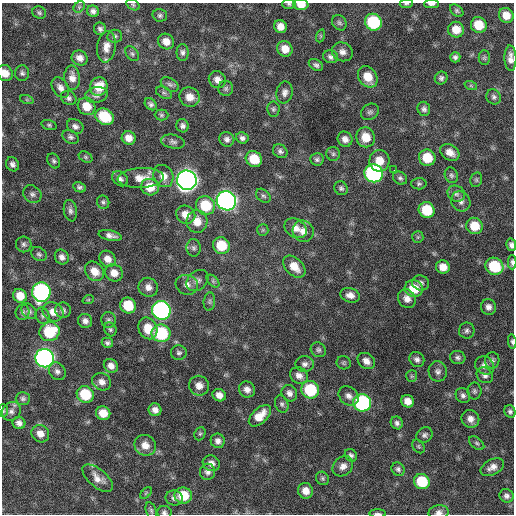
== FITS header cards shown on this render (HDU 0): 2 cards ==
NAXIS1  =                  512 / Axis length
NAXIS2  =                  512 / Axis length

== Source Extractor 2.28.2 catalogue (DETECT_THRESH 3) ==
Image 512 x 512 px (HDU 0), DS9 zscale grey, 1 PNG px = 1 image px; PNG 516 x 516 px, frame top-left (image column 1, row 512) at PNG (2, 3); each listed source drawn as its Kron ellipse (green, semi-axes under 4 px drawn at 4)
Background 690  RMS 21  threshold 63.4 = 3 sigma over >= 5 px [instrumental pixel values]
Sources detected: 212; all 212 listed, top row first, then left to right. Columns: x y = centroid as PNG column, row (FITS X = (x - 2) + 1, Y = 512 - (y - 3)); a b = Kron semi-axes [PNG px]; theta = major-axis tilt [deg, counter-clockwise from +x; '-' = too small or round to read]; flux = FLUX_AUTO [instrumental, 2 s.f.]
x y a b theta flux
289 4 7 5 -1 2.5e+03
406 4 6 3 6 2.0e+03
431 4 7 3 0 4.1e+03
133 5 7 5 -30 2.2e+03
301 5 8 5 -2 1.4e+04
79 7 6 5 - 2.6e+03
93 11 6 5 - 4.9e+03
457 11 7 5 -40 2.7e+03
39 13 7 6 - 3.0e+03
160 15 7 6 - 3.3e+03
506 15 8 7 - 1.6e+04
373 22 9 8 - 9.5e+04
339 23 8 6 -53 3.5e+03
479 25 8 7 - 3.0e+04
280 27 6 6 - 1.1e+04
100 29 6 6 - 3.8e+03
456 30 8 7 - 1.8e+04
115 36 7 6 - 3.5e+03
320 36 7 4 72 2.0e+03
166 41 8 7 - 1.1e+04
106 47 15 9 82 1.3e+04
285 49 8 7 - 1.5e+04
183 52 8 6 -89 4.5e+03
342 52 11 9 -25 8.5e+03
132 54 8 5 -50 3.1e+03
331 57 7 6 - 4.6e+03
455 57 5 5 - 3.9e+03
80 58 8 7 - 9.3e+03
484 58 7 5 90 2.7e+03
510 58 13 6 -87 8.6e+03
316 65 8 5 -31 4.1e+03
5 73 8 7 - 1.5e+04
22 73 8 7 - 4.0e+03
368 77 11 9 -55 2.5e+04
72 78 12 7 -84 1.1e+04
441 78 6 6 - 3.9e+03
217 80 9 8 - 8.9e+03
170 84 10 6 -29 4.4e+03
471 86 6 4 -19 2.1e+03
99 87 9 8 - 2.7e+04
60 88 11 7 -56 8.1e+03
226 88 7 7 - 3.6e+03
285 92 11 8 80 6.8e+03
164 93 8 5 -29 3.3e+03
96 95 11 8 11 6.1e+03
190 97 10 9 - 1.4e+04
494 97 8 7 - 4.1e+03
69 98 8 6 -34 4.4e+03
27 100 7 4 -19 2.3e+03
151 104 7 5 -47 3.8e+03
87 106 9 8 - 2.1e+04
273 109 7 6 - 3.1e+03
424 109 7 6 - 4.4e+03
370 112 9 7 35 4.1e+03
161 115 7 5 -1 2.7e+03
105 117 10 7 -35 5.2e+04
49 125 8 5 -15 2.6e+03
75 126 9 6 -31 5.4e+03
183 126 7 6 - 4.8e+03
71 137 8 6 -30 4.0e+03
366 137 10 9 - 2.2e+04
129 138 7 6 - 1.1e+04
242 138 6 5 - 4.8e+03
227 139 7 7 - 5.2e+03
345 139 8 7 - 7.5e+03
173 142 12 7 -12 5.0e+03
280 151 8 6 -39 4.3e+03
450 152 10 7 -33 1.2e+04
333 154 7 7 - 3.2e+03
85 157 7 5 -27 2.5e+03
427 158 8 8 - 3.3e+04
254 159 8 7 - 3.2e+04
317 159 6 6 - 3.6e+03
54 161 8 6 -58 3.5e+03
379 161 11 10 - 2.1e+04
12 164 7 6 - 5.3e+03
394 170 2 2 - 2.3e+03
374 173 9 9 - 3.2e+05
451 175 8 6 -63 3.8e+03
163 176 11 9 -62 1.2e+04
141 178 23 10 3 2.0e+04
400 178 7 6 - 3.5e+03
120 179 9 6 -37 5.5e+03
187 180 10 9 - 1.2e+06
476 180 7 5 77 2.7e+03
419 184 7 6 - 3.0e+03
79 187 7 5 -27 3.3e+03
150 187 9 8 - 2.3e+04
341 188 7 6 - 3.4e+03
32 194 10 8 -39 5.9e+03
456 194 9 7 -29 5.9e+03
263 196 8 6 -42 3.3e+03
226 201 10 9 - 6.7e+05
461 201 10 9 - 7.8e+03
103 202 7 6 - 3.1e+03
205 205 10 9 - 4.8e+04
427 210 8 7 - 4.4e+04
70 211 11 6 -81 5.3e+03
186 215 10 9 - 1.6e+04
197 222 11 10 - 1.8e+04
474 226 8 8 - 2.7e+04
296 228 12 9 -32 1.1e+04
263 230 6 5 - 2.1e+03
303 231 11 10 - 1.1e+04
110 236 11 5 -11 7.4e+03
418 237 6 5 - 2.2e+03
24 244 8 8 - 4.5e+03
511 245 6 5 - 4.8e+03
221 246 9 8 - 3.9e+04
194 248 8 7 - 4.2e+03
39 254 8 6 -37 3.6e+03
62 257 8 6 -59 6.3e+03
107 259 9 7 -46 1.1e+04
512 262 7 3 -89 3.8e+03
494 266 9 8 - 6.2e+04
294 267 13 8 -44 1.9e+04
443 267 7 6 - 1.3e+04
94 271 11 8 -46 1.6e+04
114 273 9 8 - 1.3e+04
197 280 12 9 41 7.0e+03
213 281 8 4 -46 2.7e+03
421 283 9 7 -16 5.4e+03
187 285 11 9 -19 9.0e+03
148 287 10 9 - 1.0e+04
414 289 9 8 - 3.0e+04
41 292 10 9 - 3.2e+05
350 295 10 7 -16 9.5e+03
20 296 7 6 - 1.9e+04
407 299 10 8 -48 9.8e+03
88 300 6 3 19 1.6e+03
209 302 9 5 84 3.2e+03
128 305 8 7 - 4.2e+04
488 307 8 7 - 6.8e+03
63 310 7 7 - 4.5e+03
161 310 9 9 - 4.3e+05
29 311 9 6 -48 4.2e+03
23 312 8 7 - 3.6e+03
53 312 11 9 -35 1.4e+04
42 316 8 6 -65 3.6e+03
109 320 8 7 - 4.1e+03
85 321 7 7 - 6.4e+03
148 328 11 9 -64 2.6e+04
110 329 7 6 - 3.0e+03
467 331 8 8 - 4.2e+03
50 332 10 9 - 5.8e+04
161 333 9 9 - 9.9e+04
512 342 7 3 -80 2.8e+03
107 343 6 5 - 3.4e+03
318 350 8 7 - 3.6e+03
179 353 8 7 - 4.0e+03
45 358 9 9 - 5.8e+05
458 358 8 6 -14 3.9e+03
417 359 8 7 - 5.0e+03
492 360 8 7 - 4.3e+03
366 361 9 7 -37 9.2e+03
344 363 7 6 - 2.8e+03
305 364 9 8 - 5.9e+03
485 365 10 8 -38 8.5e+03
111 366 7 6 - 8.6e+03
57 371 9 7 -52 5.7e+03
438 371 10 9 - 6.4e+03
485 375 9 7 -35 5.5e+03
299 376 9 8 - 8.4e+03
412 376 6 5 - 2.5e+03
102 382 10 8 -31 8.5e+03
199 386 10 10 - 1.2e+04
247 389 8 7 - 8.5e+03
310 390 9 8 - 7.2e+04
474 391 8 7 - 3.7e+03
289 393 8 7 - 7.0e+03
85 394 9 8 - 5.6e+04
219 395 7 6 - 9.4e+03
463 395 8 7 - 4.5e+03
349 396 11 8 -40 7.7e+03
23 398 7 6 - 3.6e+03
408 401 7 6 - 1.1e+04
362 403 9 8 - 2.1e+05
282 404 9 6 -70 4.0e+03
155 410 6 6 - 7.6e+03
3 411 6 4 -88 2.0e+03
11 411 10 8 45 6.5e+03
510 411 6 5 - 3.5e+03
103 413 7 6 - 1.9e+04
260 416 13 7 44 2.0e+04
470 419 9 8 - 9.4e+03
19 423 6 6 - 6.3e+03
397 423 6 6 - 4.5e+03
40 434 9 8 - 1.2e+04
200 434 7 5 67 2.6e+03
424 435 8 7 - 4.3e+03
218 441 7 7 - 6.5e+03
477 443 9 5 -37 3.0e+03
145 445 11 10 - 1.5e+04
419 446 7 5 -56 2.3e+03
351 455 7 5 -49 3.9e+03
211 463 9 7 -28 7.4e+03
343 466 11 9 44 8.7e+03
492 467 12 7 27 9.4e+03
398 469 7 6 - 3.8e+03
208 472 8 7 - 5.9e+03
98 478 18 9 -40 1.3e+04
322 478 7 6 - 3.0e+03
422 482 8 7 - 5.3e+04
306 491 8 7 - 1.2e+04
146 493 7 4 45 2.1e+03
183 495 9 8 - 3.6e+04
506 496 7 6 - 4.9e+03
174 498 8 7 - 5.4e+03
151 511 9 5 -73 3.1e+03
164 512 7 6 - 3.6e+03
439 512 10 7 4 6.4e+03
378 513 8 3 -3 2.8e+03
At the frame edge (FLAGS 8, measured only in part): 13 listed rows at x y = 289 4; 406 4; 431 4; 301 5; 510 58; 5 73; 511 245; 512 262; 512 342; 3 411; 164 512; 439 512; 378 513